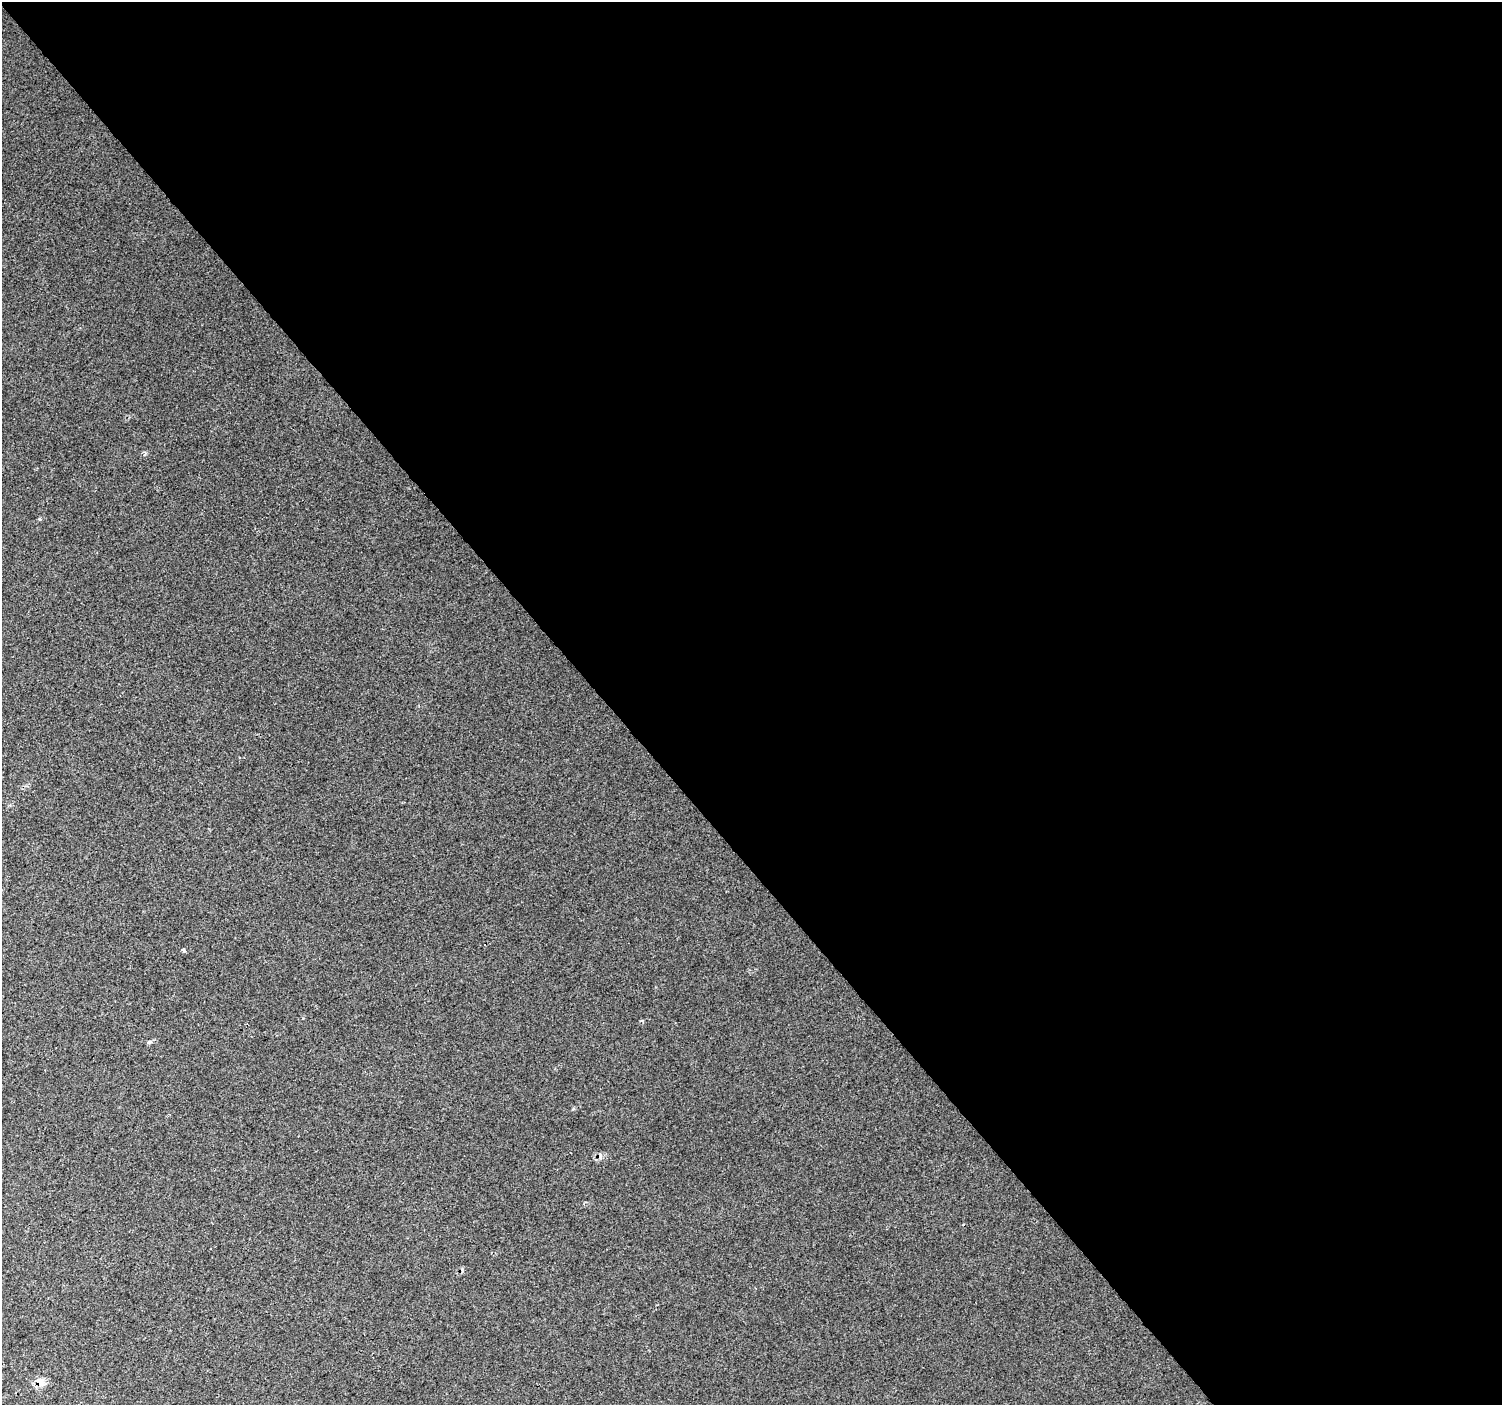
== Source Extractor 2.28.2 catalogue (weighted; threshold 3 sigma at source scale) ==
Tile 8 of 4 x 4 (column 4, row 2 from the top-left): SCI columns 4504-6003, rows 3009-4411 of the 6047 x 5990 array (HDU 1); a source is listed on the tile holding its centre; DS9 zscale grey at full resolution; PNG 1504 x 1407 px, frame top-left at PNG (2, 2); no overlay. Shown black and unused: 60% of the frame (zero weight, under 2 of 3 exposures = <1% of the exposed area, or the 3 px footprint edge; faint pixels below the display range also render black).
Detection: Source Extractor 2.28.2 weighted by HDU 2 'WHT'; one run over the whole footprint, this tile lists its part. Background 0.016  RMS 0.0078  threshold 0.0351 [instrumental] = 3 sigma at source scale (4.5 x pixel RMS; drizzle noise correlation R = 1.50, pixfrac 1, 0.0396/0.0396 arcsec/px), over >= 5 px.
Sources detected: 4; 1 cosmic-ray / hot-pixel residue — not listed; the other 3 listed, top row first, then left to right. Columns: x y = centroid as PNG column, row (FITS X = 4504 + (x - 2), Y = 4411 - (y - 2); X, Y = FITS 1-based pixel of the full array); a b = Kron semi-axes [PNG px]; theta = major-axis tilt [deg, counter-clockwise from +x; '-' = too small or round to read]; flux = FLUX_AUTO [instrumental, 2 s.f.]
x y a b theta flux
183 949 4 3 - 1.8
149 1042 6 5 - 1.4
40 1382 12 9 -58 6.4
Overlapping masked pixels (flux is a lower limit): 1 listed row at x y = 40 1382